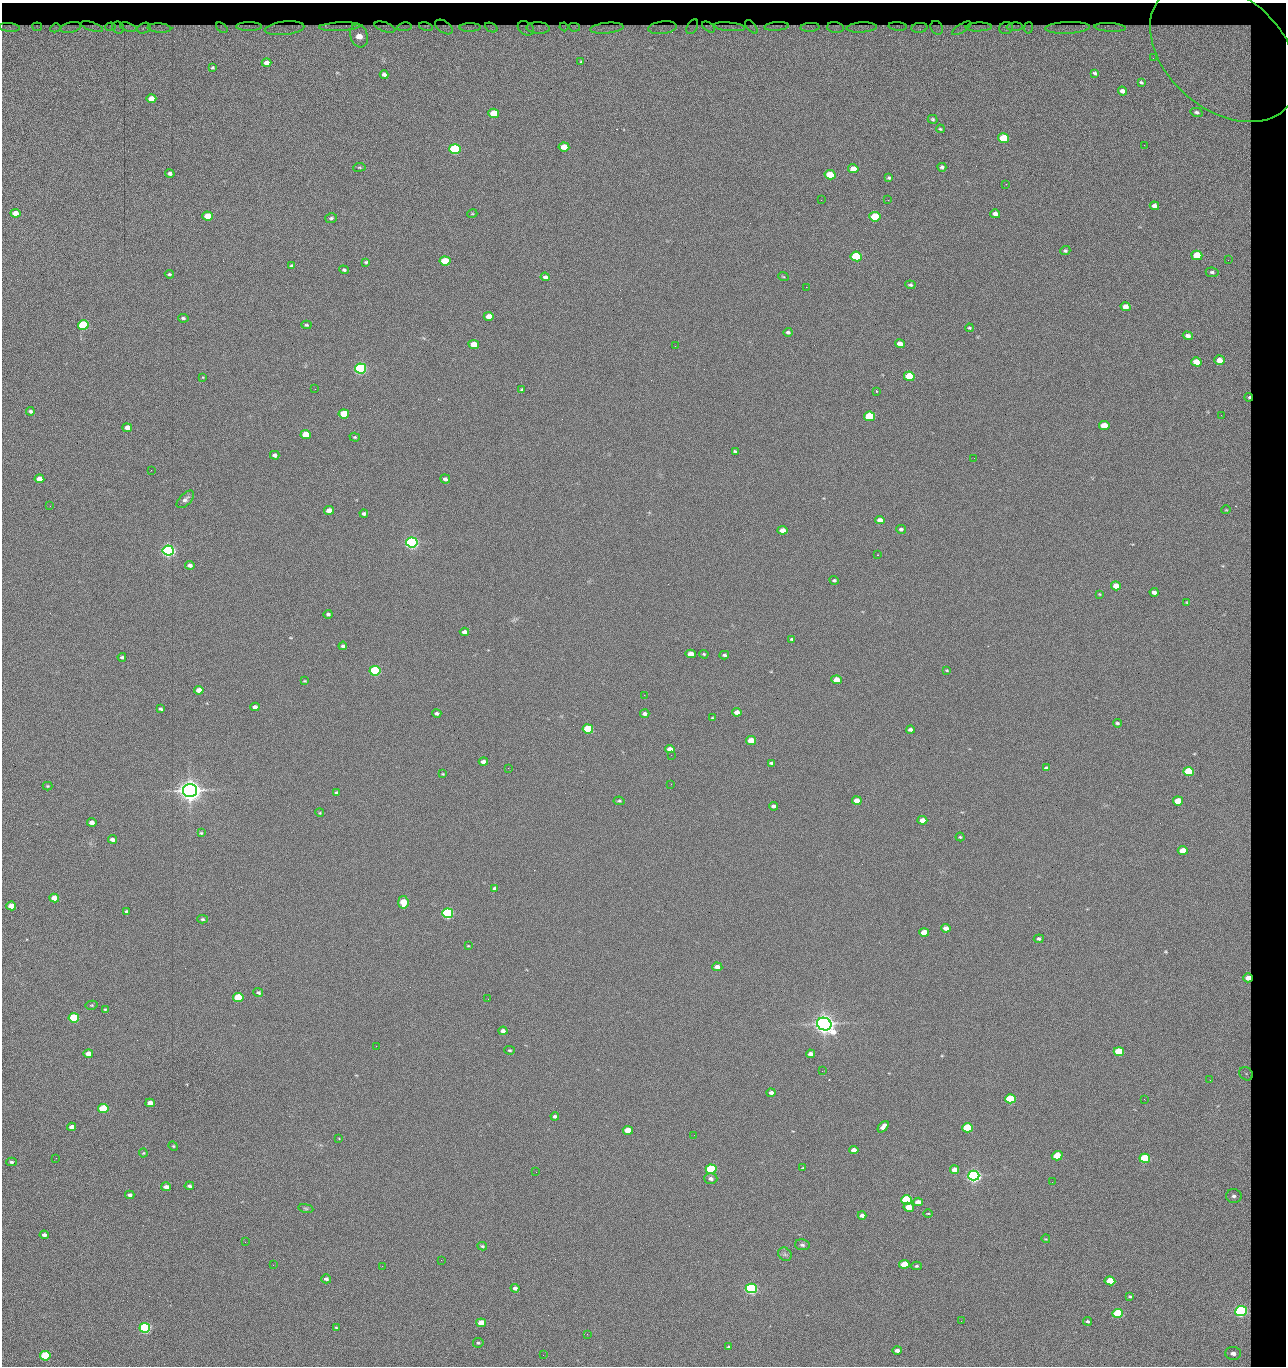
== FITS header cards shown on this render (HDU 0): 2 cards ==
NAXIS1  =                 1284 / length of data axis 1
NAXIS2  =                 1364 / length of data axis 2

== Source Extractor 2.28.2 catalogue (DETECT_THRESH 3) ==
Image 1284 x 1364 px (HDU 0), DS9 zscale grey, 1 PNG px = 1 image px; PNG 1288 x 1368 px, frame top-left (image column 1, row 1364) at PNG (2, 3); each listed source drawn as its Kron ellipse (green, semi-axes under 4 px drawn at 4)
Background 148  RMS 15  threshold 44.2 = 3 sigma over >= 5 px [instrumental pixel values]
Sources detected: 287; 1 with non-positive FLUX_AUTO (blend fragments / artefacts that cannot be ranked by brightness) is neither listed nor drawn; the other 286 listed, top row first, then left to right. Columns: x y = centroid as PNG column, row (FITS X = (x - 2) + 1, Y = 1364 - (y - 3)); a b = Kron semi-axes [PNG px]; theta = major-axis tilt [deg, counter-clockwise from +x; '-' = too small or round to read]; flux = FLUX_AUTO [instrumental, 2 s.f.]
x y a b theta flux
777 26 12 3 5 3.3e+03
898 26 9 3 -4 1.9e+03
9 27 10 4 -4 3.6e+03
37 27 5 3 - 1.4e+03
71 27 10 5 14 3.3e+03
92 27 11 4 -17 1.8e+03
111 27 5 4 - 1.3e+03
128 27 8 3 -17 2.8e+03
249 27 13 3 0 4.3e+03
340 27 20 4 3 5.8e+03
385 27 11 4 -18 2.6e+03
404 27 7 3 7 2.3e+03
426 27 7 3 -12 1.9e+03
444 27 10 5 -34 9.3e+02
470 27 10 4 1 4.1e+03
491 27 7 4 -24 2.3e+03
564 27 4 2 - 9.8e+02
574 27 6 4 -10 2.2e+03
692 27 8 5 61 2.0e+02
708 27 7 4 -34 1.4e+03
729 27 16 3 -5 4.9e+03
751 27 8 4 -49 7.5e+02
810 27 9 4 3 3.9e+03
862 27 15 5 3 6.2e+03
979 27 13 4 2 3.8e+03
1015 27 8 4 3 2.8e+03
1110 27 15 3 -3 6.0e+03
55 28 5 4 - 2.2e+03
118 28 6 5 - 1.9e+03
144 28 7 5 22 3.1e+03
159 28 12 4 -3 5.2e+03
222 28 6 4 -40 2.2e+03
285 28 20 6 6 7.7e+03
526 28 9 6 -31 3.1e+03
538 28 11 6 -4 4.7e+03
607 28 17 5 6 8.0e+03
662 28 14 6 7 4.6e+03
835 28 8 5 -6 3.7e+03
919 28 8 5 6 3.9e+03
937 28 7 6 - 2.0e+03
962 28 11 4 32 2.9e+03
1006 28 7 6 - 2.9e+03
1028 28 6 4 79 1.7e+03
1067 28 22 6 2 9.7e+03
359 36 12 8 -72 2.2e+04
1224 52 84 57 -41 3.3e+05
1153 58 3 2 - 7.8e+02
581 62 3 3 - 1.3e+03
266 63 5 4 - 4.6e+03
212 67 3 2 - 8.5e+02
1095 73 4 2 - 1.1e+03
384 75 4 3 - 2.3e+03
1141 82 3 2 - 1.0e+03
1122 91 5 3 - 3.7e+03
151 99 5 4 - 1.3e+04
1197 112 6 4 -15 2.1e+03
494 113 5 4 - 4.2e+04
933 119 5 4 - 1.5e+03
940 129 4 3 - 1.3e+03
1004 138 5 5 - 6.2e+04
1144 145 2 2 - 7.3e+02
564 147 5 4 - 1.5e+04
455 149 6 5 - 1.6e+05
359 167 6 3 7 1.0e+03
942 167 4 4 - 2.1e+03
853 169 5 4 - 1.2e+04
170 174 5 4 - 2.4e+03
830 175 5 4 - 2.8e+04
889 178 4 3 - 1.4e+03
1006 184 2 2 - 1.3e+03
821 200 2 2 - 1.5e+03
888 200 2 2 - 1.2e+04
1154 206 5 4 - 6.4e+03
15 213 5 4 - 1.0e+04
472 214 5 3 - 8.4e+02
995 214 5 4 - 5.5e+03
207 216 5 4 - 2.0e+04
875 217 5 4 - 5.3e+04
331 218 6 5 - 2.0e+03
1065 251 5 4 - 1.7e+03
1197 255 5 4 - 4.3e+04
856 256 5 5 - 1.0e+05
1228 260 3 3 - 7.4e+02
445 261 5 4 - 4.1e+04
366 262 3 3 - 1.3e+03
291 266 4 4 - 1.5e+03
344 270 5 4 - 1.7e+03
1212 272 6 5 - 2.3e+03
169 274 4 3 - 1.4e+03
783 276 5 3 - 8.6e+02
545 277 4 4 - 2.7e+03
910 285 5 4 - 1.8e+03
806 287 2 2 - 1.8e+04
1125 307 5 4 - 7.8e+03
489 316 5 4 - 9.5e+03
183 318 5 3 - 1.8e+03
83 325 5 5 - 1.0e+05
306 325 5 4 - 1.4e+03
969 328 4 3 - 1.2e+03
788 332 4 3 - 2.1e+03
1188 336 5 4 - 4.2e+03
474 344 5 4 - 1.6e+04
900 344 5 4 - 7.7e+03
675 346 2 2 - 2.1e+03
1220 360 5 4 - 1.1e+04
1196 362 5 4 - 1.7e+04
361 369 5 5 - 3.0e+05
909 376 5 4 - 5.9e+04
202 377 3 3 - 4.1e+03
315 389 2 2 - 1.6e+03
522 389 4 3 - 1.3e+03
876 391 4 3 - 1.0e+03
1249 397 4 3 - 1.4e+03
30 411 4 3 - 1.8e+03
344 414 5 4 - 3.7e+04
1221 415 3 2 - 1.1e+03
870 416 5 4 - 6.1e+04
1104 426 5 4 - 1.9e+04
127 428 5 4 - 8.3e+03
306 435 5 4 - 2.9e+04
355 437 5 4 - 1.3e+03
735 451 4 3 - 1.5e+03
275 455 5 4 - 3.8e+03
974 458 2 2 - 2.1e+03
151 470 2 2 - 1.7e+03
39 479 5 4 - 1.2e+04
445 479 5 4 - 2.5e+03
185 499 11 6 45 3.2e+03
50 506 2 2 - 6.7e+02
329 510 5 4 - 1.0e+04
1226 510 4 4 - 1.0e+03
364 514 4 3 - 2.4e+03
880 520 5 4 - 5.7e+03
901 529 5 4 - 1.9e+03
783 530 5 4 - 8.9e+03
412 542 5 5 - 5.1e+05
168 550 5 5 - 5.4e+05
878 555 2 2 - 5.6e+02
190 565 5 4 - 4.0e+03
834 580 5 3 - 1.7e+03
1116 586 5 4 - 1.4e+04
1154 592 4 4 - 4.0e+03
1100 594 3 3 - 9.2e+02
1187 602 4 4 - 8.8e+02
328 614 4 4 - 2.0e+03
464 632 4 4 - 4.2e+03
792 639 4 3 - 1.7e+03
343 646 4 3 - 2.2e+03
691 654 5 4 - 1.0e+04
704 654 5 3 - 1.1e+03
724 655 5 3 - 1.8e+03
122 657 4 3 - 1.9e+03
947 670 4 3 - 9.2e+02
375 671 5 5 - 1.6e+05
837 680 5 4 - 1.4e+04
305 681 4 3 - 8.9e+02
199 690 5 4 - 7.5e+03
644 695 2 2 - 2.3e+03
255 707 4 4 - 4.2e+03
160 709 4 3 - 1.8e+03
737 712 5 4 - 6.1e+03
437 713 4 3 - 2.4e+03
645 714 5 3 - 2.7e+03
713 718 4 3 - 9.7e+02
1117 723 4 3 - 1.6e+03
588 729 5 4 - 6.8e+04
910 730 4 3 - 2.6e+03
751 741 5 4 - 2.7e+04
670 749 5 4 - 7.5e+03
671 755 2 2 - 4.6e+02
483 762 4 4 - 4.2e+03
771 763 4 3 - 1.6e+03
508 768 2 2 - 2.1e+03
1046 768 4 4 - 2.1e+03
1189 771 5 4 - 7.8e+04
443 774 4 3 - 7.8e+02
671 784 2 2 - 1.6e+03
48 786 5 4 - 1.2e+03
190 791 7 6 - 1.5e+06
336 793 4 3 - 2.3e+03
619 801 5 3 - 1.3e+03
857 801 5 4 - 1.1e+04
1178 801 5 4 - 2.5e+04
773 806 4 3 - 3.0e+03
320 813 4 3 - 8.7e+02
922 820 5 4 - 8.2e+03
92 822 4 4 - 6.8e+03
201 833 4 4 - 1.1e+03
960 837 4 4 - 1.2e+03
112 839 4 3 - 3.8e+03
1183 850 5 4 - 1.6e+04
495 888 3 3 - 1.7e+03
54 898 5 4 - 1.2e+04
403 902 6 5 - 2.8e+04
11 906 5 4 - 1.7e+04
126 911 4 3 - 1.7e+03
448 913 5 5 - 2.4e+05
203 919 5 4 - 1.6e+03
946 928 5 4 - 5.8e+03
924 932 5 4 - 1.9e+04
1039 939 5 4 - 2.2e+03
468 946 3 2 - 7.3e+02
717 967 5 4 - 6.4e+03
1248 978 5 4 - 7.7e+03
258 993 5 4 - 2.0e+03
238 997 5 4 - 6.2e+04
488 999 2 2 - 1.3e+03
92 1005 6 4 11 1.1e+03
105 1009 4 3 - 9.5e+02
74 1018 5 4 - 7.8e+04
824 1024 7 6 - 1.2e+06
503 1031 4 4 - 4.1e+03
376 1046 2 2 - 3.5e+03
510 1050 5 4 - 1.1e+03
1119 1052 5 4 - 4.9e+04
88 1054 5 4 - 1.1e+04
810 1054 4 4 - 3.9e+03
822 1071 2 2 - 9.5e+02
1246 1074 7 6 - 1.5e+03
1210 1080 2 2 - 1.3e+03
771 1093 4 3 - 3.1e+03
1010 1099 5 4 - 9.0e+04
1144 1099 2 2 - 1.7e+03
150 1103 5 4 - 1.2e+04
103 1108 5 4 - 6.6e+04
555 1116 4 3 - 1.9e+03
71 1127 4 4 - 5.6e+03
883 1127 7 4 49 5.0e+03
967 1128 5 4 - 7.5e+04
628 1130 5 4 - 2.1e+04
694 1135 2 2 - 5.8e+02
339 1138 2 2 - 7.2e+02
173 1146 5 4 - 1.2e+03
854 1150 5 4 - 6.9e+03
143 1153 4 4 - 1.0e+03
1057 1156 5 4 - 3.3e+04
56 1158 2 2 - 1.8e+03
1145 1158 5 4 - 1.0e+05
11 1162 5 4 - 1.7e+03
803 1168 3 3 - 8.6e+02
711 1169 5 4 - 1.5e+05
955 1170 4 4 - 7.8e+03
536 1172 2 2 - 6.2e+02
974 1176 5 5 - 6.2e+05
711 1179 7 5 -4 3.4e+03
1052 1182 2 2 - 1.2e+03
189 1186 4 3 - 2.4e+03
166 1187 5 4 - 4.8e+03
130 1195 4 4 - 3.7e+03
1234 1196 8 7 - 4.3e+03
906 1200 5 4 - 1.5e+05
918 1202 5 4 - 6.8e+03
909 1207 5 4 - 1.7e+04
306 1208 8 4 -9 1.4e+03
928 1213 4 3 - 8.5e+02
862 1215 4 4 - 4.6e+03
44 1235 4 4 - 4.3e+03
1046 1239 4 3 - 7.9e+02
245 1242 3 2 - 1.6e+03
802 1245 7 5 -10 2.4e+03
482 1246 5 3 - 1.4e+03
785 1254 7 6 - 2.8e+03
441 1260 2 2 - 5.7e+03
904 1264 5 4 - 2.0e+04
273 1265 2 2 - 1.2e+03
382 1266 2 2 - 3.7e+03
916 1266 5 4 - 1.6e+03
326 1279 5 4 - 3.0e+03
1110 1281 5 4 - 2.7e+04
515 1288 4 4 - 3.2e+03
751 1288 5 5 - 3.1e+05
1130 1296 4 3 - 1.1e+03
1241 1311 6 5 - 3.7e+05
1118 1313 5 4 - 8.0e+04
961 1321 2 2 - 1.9e+03
1088 1321 4 3 - 1.7e+03
481 1323 5 4 - 1.8e+04
336 1327 3 2 - 8.5e+02
145 1328 5 5 - 2.4e+05
587 1334 2 2 - 5.9e+02
478 1343 5 4 - 1.5e+03
729 1347 4 3 - 1.2e+03
897 1350 5 3 - 4.2e+03
1233 1353 8 6 -2 8.0e+03
543 1355 2 2 - 2.2e+03
45 1356 5 4 - 9.4e+04
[1 non-positive-flux detection neither listed nor drawn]

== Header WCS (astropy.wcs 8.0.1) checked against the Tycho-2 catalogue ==
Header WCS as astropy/WCSLIB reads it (CRVAL/CRPIX/CD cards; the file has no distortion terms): RA---TAN/DEC--TAN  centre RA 15:41:43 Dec +51:58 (235.43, +51.97 deg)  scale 1.26 arcsec/px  FOV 26.9' x 28.5'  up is +92 deg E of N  parity flipped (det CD > 0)
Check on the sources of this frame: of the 60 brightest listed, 10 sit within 2.0 arcsec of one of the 12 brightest Tycho-2 stars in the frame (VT <= 12.29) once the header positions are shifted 0.60 arcsec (0.60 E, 0.07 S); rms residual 0.92 arcsec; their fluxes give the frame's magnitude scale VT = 25.21 - 2.5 log10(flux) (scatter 0.24 mag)
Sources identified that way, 10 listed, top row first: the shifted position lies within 2.0 arcsec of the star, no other Tycho-2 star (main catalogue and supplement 1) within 4.0 arcsec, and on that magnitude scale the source's flux lands within +1.5 / -3 mag of the star's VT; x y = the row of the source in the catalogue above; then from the Tycho-2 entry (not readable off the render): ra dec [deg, ICRS J2000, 3 dp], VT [Tycho-2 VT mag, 2 dp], TYC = Tycho-2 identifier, HIP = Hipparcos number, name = IAU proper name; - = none
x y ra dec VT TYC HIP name
361 369 235.614 +52.064 11.61 3489-1132-1 - -
412 542 235.514 +52.049 11.19 3489-1407-1 - -
190 791 235.378 +52.130 9.31 3489-1322-1 76850 -
448 913 235.303 +52.042 11.52 3489-958-1 - -
824 1024 235.232 +51.912 9.59 3489-824-1 - -
974 1176 235.143 +51.862 10.97 3489-1016-1 - -
906 1200 235.131 +51.886 12.29 3489-908-1 - -
751 1288 235.084 +51.941 11.45 3489-1346-1 - -
1241 1311 235.062 +51.771 11.53 3489-1453-1 - -
145 1328 235.075 +52.152 11.74 3489-912-1 - -